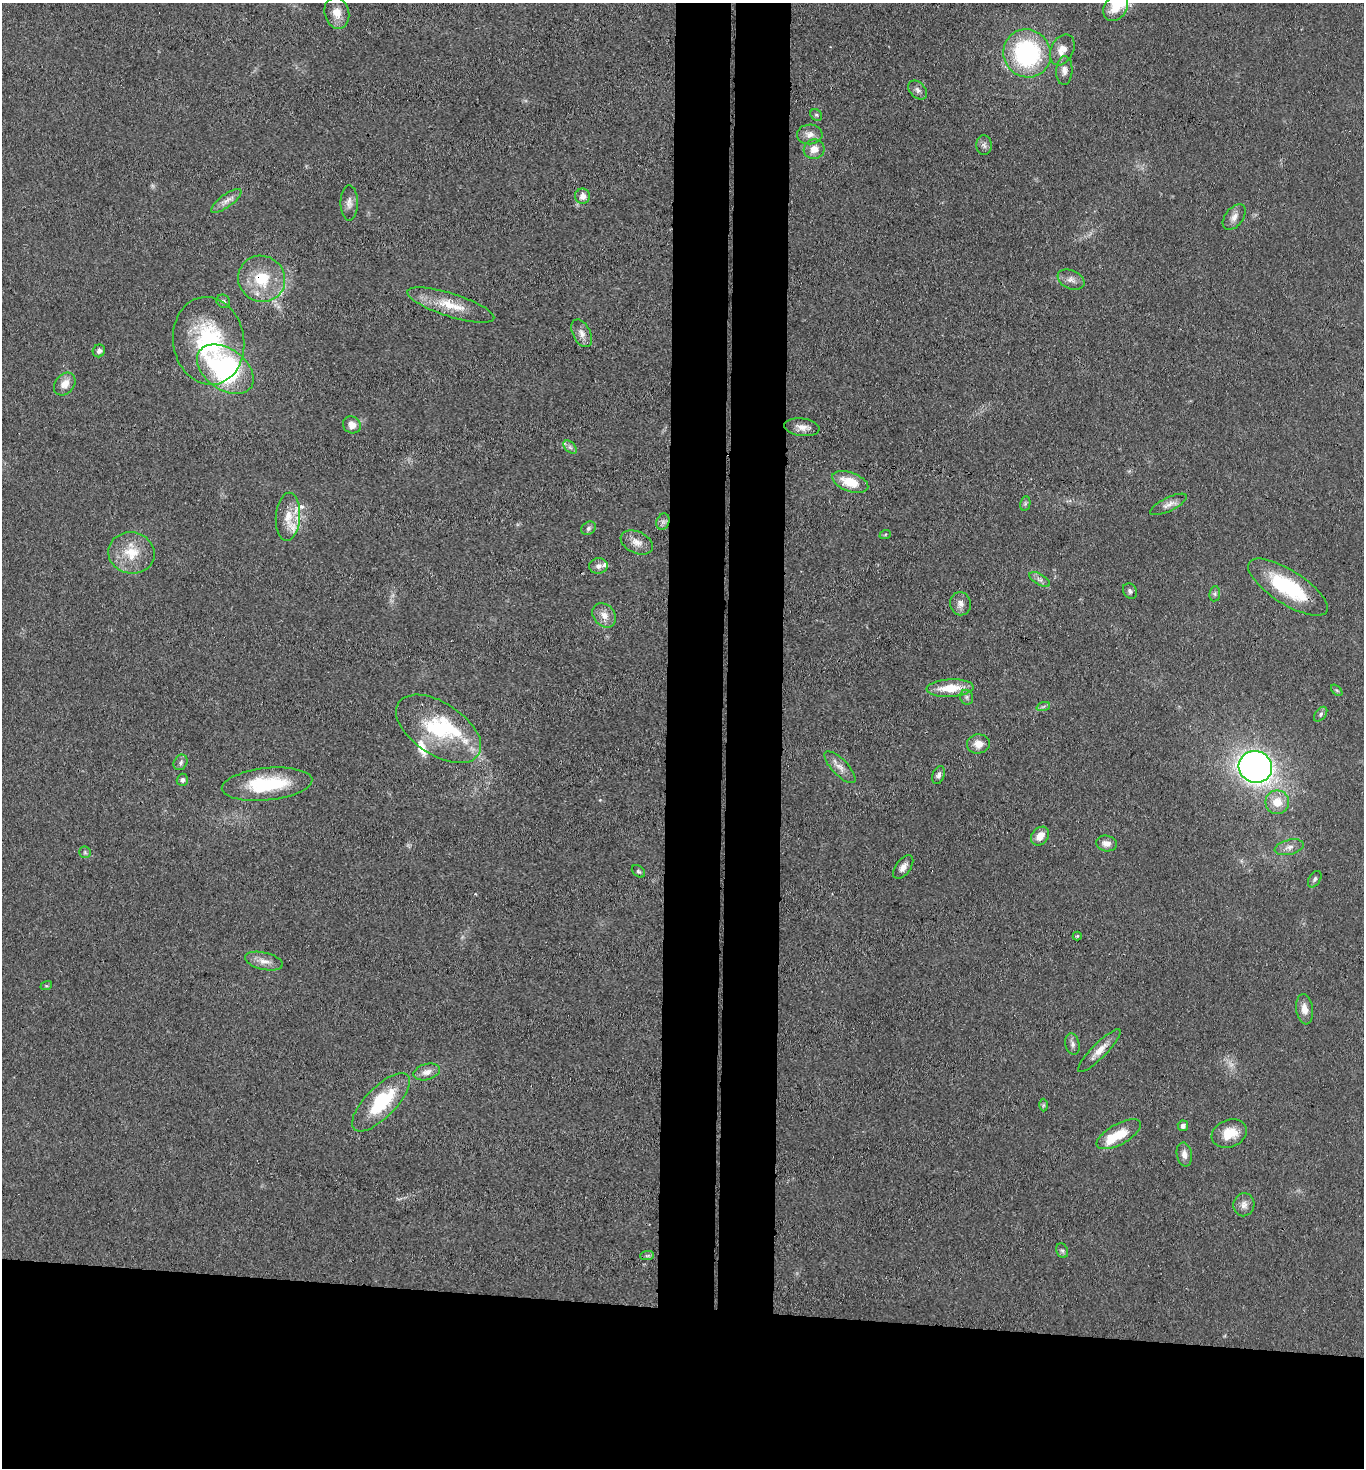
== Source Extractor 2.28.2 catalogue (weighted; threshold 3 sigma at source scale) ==
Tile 8 of 3 x 3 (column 2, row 3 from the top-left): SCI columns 1524-2885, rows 6-1471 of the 4486 x 4408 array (HDU 1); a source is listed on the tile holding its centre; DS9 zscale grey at full resolution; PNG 1366 x 1470 px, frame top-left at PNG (2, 3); each listed source drawn as its Kron ellipse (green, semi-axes under 4 px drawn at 4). Shown black and unused: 18% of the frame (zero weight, under 3 of 4 exposures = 5% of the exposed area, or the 3 px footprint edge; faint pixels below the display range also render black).
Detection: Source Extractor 2.28.2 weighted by HDU 2 'WHT'; one run over the whole footprint, this tile lists its part. Background 0.0693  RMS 0.0072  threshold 0.0323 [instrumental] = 3 sigma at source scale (4.5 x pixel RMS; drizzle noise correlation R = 1.50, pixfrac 1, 0.05/0.05 arcsec/px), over >= 5 px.
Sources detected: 87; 1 too faint to see at this stretch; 2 inside a brighter object's white glare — neither listed nor drawn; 5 inside a brighter listed object's ellipse — not listed separately; the other 79 listed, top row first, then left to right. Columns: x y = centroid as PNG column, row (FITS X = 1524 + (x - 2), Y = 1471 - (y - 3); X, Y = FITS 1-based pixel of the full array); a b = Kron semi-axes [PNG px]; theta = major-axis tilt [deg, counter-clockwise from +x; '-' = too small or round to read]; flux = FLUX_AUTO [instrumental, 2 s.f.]
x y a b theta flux
1116 7 15 11 56 13
337 13 16 12 -76 8.7
1062 50 16 11 63 7.7
1027 53 24 23 - 97
1064 71 14 8 87 4.4
918 90 11 7 -44 3.1
816 115 6 5 - 1.4
810 134 13 10 2 5.4
984 145 10 7 -86 2.8
814 149 10 9 - 7
582 196 7 7 - 5.5
226 201 18 6 36 4.9
349 203 17 8 90 4.5
1234 217 15 9 52 4.8
262 279 24 23 - 29
1071 280 14 9 -24 4.8
223 301 7 6 - 1.6
451 305 45 11 -18 20
582 333 15 9 -63 5.1
209 341 44 35 -80 74
99 351 6 6 - 2.7
225 369 31 20 -35 120
65 384 12 9 50 7.3
352 425 9 8 - 5.9
802 427 18 8 -8 5.7
570 447 8 5 -45 2
850 482 19 9 -19 18
1025 504 7 5 79 1.5
1168 504 20 7 26 5.1
288 517 24 12 86 12
663 522 8 6 69 2.4
589 528 8 6 35 2
885 535 6 3 20 0.93
637 542 17 10 -24 6.9
131 553 23 20 -11 20
598 566 9 7 9 3.6
1040 579 11 5 -30 2.8
1288 587 46 17 -32 53
1130 591 8 6 -55 2
1215 594 7 5 84 1.9
960 604 12 10 -74 4.6
604 615 13 10 -48 6.5
950 688 23 9 3 18
1337 690 7 4 -45 1.1
967 697 7 6 - 1.9
1043 707 7 4 20 1.4
1321 714 8 5 52 1.7
438 729 48 26 -33 58
978 744 11 9 6 7.7
181 762 8 6 58 2.2
840 767 21 8 -46 6
1255 767 17 16 - 380
939 775 9 6 69 3
182 780 6 5 - 1.7
267 784 45 16 6 46
1277 802 12 11 - 10
1040 836 10 8 47 7.7
1107 843 11 8 -12 4.9
1289 847 15 7 14 4.3
85 852 6 6 - 1.4
903 867 13 7 53 4.6
638 871 7 5 -38 1.4
1315 879 9 5 58 1.9
1077 936 4 4 - 0.82
264 961 19 8 -13 6.6
46 986 6 4 17 0.88
1305 1009 15 8 -82 6.8
1072 1044 11 7 -78 2.7
1099 1051 29 7 45 8.9
427 1072 13 8 15 5.2
381 1102 38 15 45 46
1043 1105 6 4 89 1.1
1183 1126 5 5 - 3.3
1119 1134 24 10 29 18
1229 1134 18 13 21 16
1184 1154 12 7 -80 4.4
1244 1205 11 10 - 4.8
1062 1251 7 5 -67 1.7
647 1256 7 4 1 1.3
Overlapping masked pixels (flux is a lower limit): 1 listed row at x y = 262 279
Isophote crosses this tile's border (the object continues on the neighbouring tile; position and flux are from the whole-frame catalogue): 1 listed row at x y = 1116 7